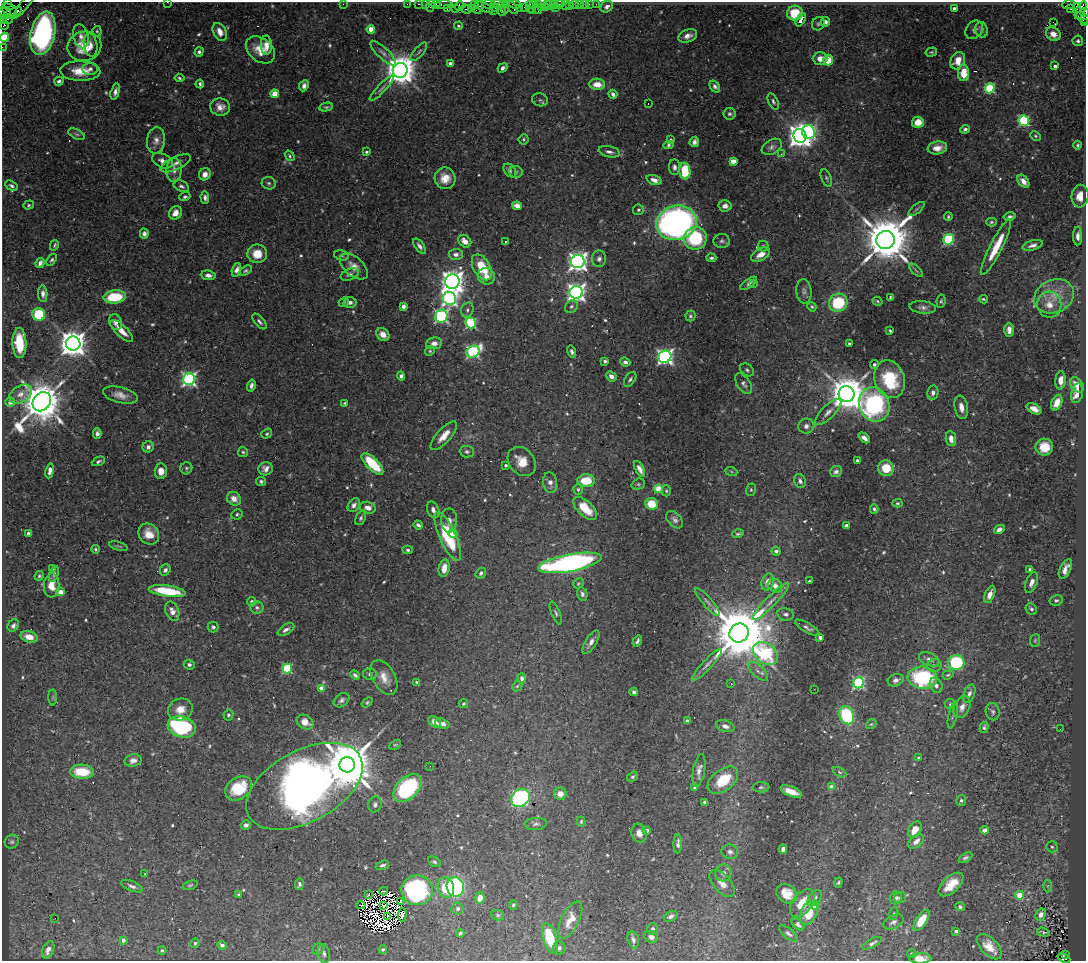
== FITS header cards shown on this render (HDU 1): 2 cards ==
NAXIS1  =                 1084
NAXIS2  =                  959

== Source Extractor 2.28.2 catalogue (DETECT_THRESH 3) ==
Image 1084 x 959 px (HDU 1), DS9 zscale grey, 1 PNG px = 1 image px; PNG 1088 x 963 px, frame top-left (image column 1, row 959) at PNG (2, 2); each listed source drawn as its Kron ellipse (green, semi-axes under 4 px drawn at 4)
Background 0.415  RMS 0.014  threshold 0.0429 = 3 sigma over >= 5 px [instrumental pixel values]
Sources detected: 632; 11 with non-positive FLUX_AUTO (blend fragments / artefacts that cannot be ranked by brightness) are neither listed nor drawn; of the other 621, the 500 brightest by FLUX_AUTO listed and drawn (121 fainter detections omitted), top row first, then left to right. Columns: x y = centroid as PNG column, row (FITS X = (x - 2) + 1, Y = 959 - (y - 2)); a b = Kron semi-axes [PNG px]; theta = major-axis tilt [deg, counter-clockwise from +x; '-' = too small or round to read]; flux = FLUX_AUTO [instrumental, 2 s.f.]
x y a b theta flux
167 2 2 2 - 4.1
7 3 3 3 - 49
343 4 2 2 - 43
407 4 2 2 - 8.9
419 4 3 2 - 18
425 4 2 2 - 13
444 4 8 3 1 66
489 4 7 4 7 36
497 4 7 2 2 98
507 4 4 2 - 21
515 4 6 3 -13 60
533 4 3 2 - 27
538 4 3 2 - 23
547 4 3 3 - 25
550 4 6 3 72 40
554 4 3 2 - 20
559 4 5 3 - 40
574 4 4 3 - 42
579 4 2 2 - 6.4
584 4 2 2 - 11
589 4 2 2 - 4.7
596 4 2 2 - 4.6
24 5 16 3 52 40
436 5 4 3 - 36
474 5 4 2 - 22
566 5 5 3 - 10
1068 5 6 3 4 100
430 6 6 2 72 45
459 6 5 4 - 14
569 6 2 2 - 7.3
479 7 7 4 74 130
484 7 10 3 -26 140
524 7 2 2 - 19
530 7 6 3 -82 37
541 7 2 2 - 12
545 7 3 2 - 32
607 7 6 5 - 4.1
471 8 3 3 - 19
495 8 3 2 - 41
505 8 6 2 -87 56
512 8 7 3 -54 56
520 8 2 2 - 11
555 8 2 2 - 150
954 8 4 3 - 5
1077 8 5 3 - 120
9 9 8 5 -23 360
447 9 4 3 - 21
455 9 3 2 - 45
466 9 5 3 - 14
501 9 7 3 -87 130
1071 9 3 2 - 13
1081 10 9 4 63 390
493 11 2 2 - 18
532 11 3 2 - 40
538 11 3 2 - 52
5 12 6 3 -21 12
12 13 11 4 24 390
795 13 8 7 - 31
1084 13 4 3 - 50
1084 18 8 4 -31 84
7 19 6 4 -22 300
801 20 7 4 62 6.3
3 21 4 3 - 32
826 22 5 4 - 2.9
1053 22 4 3 - 100
1085 23 3 2 - 18
818 24 7 6 - 2
4 25 4 2 - 33
458 26 4 3 - 1.8
371 29 4 4 - 15
974 30 10 8 50 3.3
982 30 8 6 -77 3.2
97 31 5 4 - 1.4
220 32 9 6 -65 9.5
43 33 22 12 77 270
1053 34 7 6 - 7.8
81 36 12 7 -76 6.1
688 36 10 6 21 6
4 37 5 4 - 50
1078 41 5 5 - 2.3
91 45 12 6 -79 6.3
266 45 10 5 -89 7.8
84 46 17 14 12 24
2 47 2 2 - 5.3
260 50 16 11 -39 16
199 52 5 4 - 2.7
419 52 11 4 49 2.5
931 52 6 3 15 1.4
383 53 16 5 -44 4.9
820 58 7 6 - 8
828 60 5 5 - 21
958 61 9 7 62 12
450 64 4 4 - 4.2
1055 66 4 3 - 2
503 68 5 4 - 3.7
90 69 7 6 - 4.1
400 70 7 7 - 2100
80 71 20 10 -2 19
963 73 8 5 89 18
179 78 5 4 - 1.5
59 81 5 4 - 2.7
200 84 4 3 - 2.1
597 84 8 5 -3 13
304 86 6 4 65 3.6
715 86 6 4 -53 2.7
382 88 17 4 46 3.5
990 88 5 5 - 69
115 92 8 4 75 3.9
275 94 4 4 - 24
613 94 4 3 - 3.6
540 100 8 6 -18 2
773 101 9 5 -65 2.6
648 103 2 2 - 1.4
220 107 10 8 -12 8.2
326 107 7 4 13 1.6
730 114 6 5 - 2.4
1024 121 5 5 - 96
918 122 6 5 - 14
965 129 5 4 - 2.5
808 132 7 6 - 170
76 134 9 4 -26 2.3
800 136 7 6 - 1200
1035 136 5 4 - 1.3
523 139 5 5 - 1.5
156 140 13 9 83 6.8
671 140 4 3 - 1.6
694 142 5 4 - 3.7
668 145 5 4 - 1.6
1078 145 4 3 - 1.7
772 147 11 7 31 4
937 148 10 6 9 8.6
366 152 3 3 - 1.5
609 152 11 5 -12 4
781 154 3 2 - 2.3
290 156 6 4 -54 1.6
162 161 11 7 -25 5.9
733 161 4 4 - 17
176 163 16 6 25 6
674 167 8 5 -89 3.7
174 170 12 7 88 7.1
510 171 8 5 -49 2.4
685 171 8 5 -84 40
516 172 6 6 - 2.1
205 174 6 5 - 6
445 178 11 10 - 14
826 178 9 5 -67 2
654 180 8 4 -17 5.9
1023 181 7 5 -51 8.1
269 183 7 6 - 2.2
11 186 7 4 -32 2.6
181 186 8 5 -24 2.5
1080 196 11 8 83 14
185 197 5 4 - 1.7
205 198 6 4 -87 2.9
29 205 5 4 - 1.4
517 206 5 4 - 14
725 206 6 6 - 5.7
916 209 10 3 39 1.5
638 210 5 5 - 2.2
176 213 7 6 - 8.9
948 217 4 3 - 1.5
1010 217 6 4 12 2.2
991 222 5 4 - 1.6
676 223 20 17 14 560
144 234 5 4 - 3.3
1078 236 9 4 -90 4.7
695 238 11 11 - 59
948 239 5 5 - 91
885 240 9 9 - 6100
465 241 7 5 -42 8.2
505 241 3 2 - 1.8
722 241 8 7 - 2.6
54 245 5 3 - 1.5
1033 245 10 5 16 4.6
420 246 9 4 -54 3.8
763 246 5 5 - 1.6
996 247 31 6 63 28
257 254 10 9 - 17
456 254 7 5 2 3.8
341 255 7 5 -16 1.9
761 255 10 6 30 8.3
711 258 5 4 - 2.2
599 259 8 7 - 3.8
52 260 7 4 57 1.8
578 262 7 6 - 590
40 263 5 4 - 3.8
354 266 16 9 -41 10
482 267 14 8 -60 34
236 270 7 4 73 4.4
916 270 8 3 -45 1.6
245 271 7 4 31 1.7
350 274 9 5 23 2.9
208 275 7 4 -6 4.2
486 276 9 8 - 7.4
452 282 7 7 - 950
749 283 10 4 35 3.3
754 284 3 2 - 1.4
804 291 12 7 -85 3.9
576 292 6 6 - 530
43 294 8 4 -86 4.1
1054 296 20 16 24 21
115 297 11 6 6 42
449 298 7 6 - 280
890 298 4 3 - 1.4
983 299 4 3 - 1.5
877 301 5 4 - 1.4
941 301 7 4 82 1.6
344 302 5 4 - 1.8
350 302 6 5 - 3.9
838 303 9 9 - 56
1049 305 13 12 - 11
403 306 4 4 - 4
571 306 7 5 44 2.1
812 307 5 4 - 1.4
923 307 13 6 -6 4.4
467 310 7 6 - 3
39 314 6 6 - 51
441 316 6 6 - 190
690 316 5 5 - 1.7
116 322 8 6 -67 5.4
259 322 9 4 -48 2.7
471 323 5 5 - 93
1009 330 7 4 90 5.3
122 331 15 5 -44 11
890 331 3 3 - 1.3
383 334 7 5 -41 8
19 343 15 7 -89 35
434 343 8 6 8 5.8
73 344 7 7 - 1500
849 344 3 3 - 1.8
430 351 5 4 - 1.4
572 351 6 4 -73 2.6
473 352 7 5 31 170
665 357 7 6 - 360
605 361 3 3 - 2.2
625 362 5 4 - 3.3
874 364 4 4 - 2.4
747 370 7 5 -39 2.1
401 376 4 4 - 3
611 376 6 4 -41 5.4
189 379 6 6 - 260
630 379 8 5 56 2.6
890 379 19 15 -71 60
1061 380 9 5 86 8.7
744 384 11 6 -54 3.5
1077 385 8 5 -52 6.7
251 386 6 3 75 3.1
933 393 7 5 78 3.7
1077 393 10 6 78 8.3
21 394 12 8 30 7.2
847 394 8 7 - 3100
120 395 18 8 -14 8.6
10 402 5 4 - 3.7
42 402 10 8 51 4200
345 403 3 3 - 1.3
1057 403 8 5 66 10
874 405 17 15 -67 190
961 407 12 6 -79 7.9
1034 409 8 4 -29 8
828 412 17 6 44 6.4
806 426 8 7 - 4.7
97 433 5 4 - 3.1
267 434 6 4 37 1.5
444 436 18 7 48 13
864 438 6 4 -41 5.2
951 439 7 5 -82 8
148 447 6 5 - 3.2
1044 447 9 8 - 16
243 452 5 5 - 1.6
467 452 7 6 - 2.3
857 460 3 3 - 1.5
98 461 7 4 23 2
522 461 16 12 -50 17
372 464 14 6 -45 44
506 465 3 3 - 1.9
186 468 6 6 - 1.9
886 468 8 7 - 23
266 469 7 6 - 5
640 469 9 4 -63 4.9
50 471 7 4 81 5.9
161 471 8 6 87 8.9
731 471 6 4 -20 1.3
836 471 6 5 - 3.3
261 481 5 4 - 2
586 481 9 6 0 31
800 481 7 5 -65 3.4
550 483 10 7 -81 4.9
638 484 7 5 19 1.8
658 489 4 4 - 39
578 490 5 4 - 2.1
751 490 6 5 - 1.5
666 491 6 4 -88 1.4
234 499 7 6 - 7.8
897 503 5 4 - 1.4
652 504 6 6 - 24
354 505 7 5 54 4.3
368 508 8 6 -15 7.8
585 508 15 7 -44 24
874 509 4 3 - 1.7
433 510 8 6 -71 4.9
237 514 6 5 - 1.7
361 518 8 5 65 2.1
449 520 12 8 89 6.3
675 520 10 6 -45 3.7
418 525 5 3 - 2.9
846 525 4 3 - 2.2
999 529 6 4 30 4.1
28 533 4 3 - 1.9
149 534 11 9 -49 12
453 534 4 4 - 19
738 534 6 3 17 1.6
448 536 26 8 -66 68
118 546 10 3 -15 1.4
95 549 4 4 - 1.4
408 550 5 4 - 1.9
776 551 4 4 - 3.3
570 563 32 8 11 370
53 568 3 3 - 1.5
444 568 9 5 79 8.6
1030 569 3 3 - 1.6
1065 569 10 5 63 7
165 570 6 5 - 3.2
481 573 6 5 - 3
54 574 8 4 72 2.6
39 576 5 4 - 1.5
809 581 3 3 - 1.6
768 582 8 6 75 11
1032 582 11 5 69 5.5
578 583 6 4 42 1.4
52 585 12 7 85 14
775 586 7 6 - 7.9
167 591 18 5 -8 45
60 592 4 4 - 16
582 594 7 5 -75 2.8
990 594 9 4 68 7.6
1056 600 6 5 - 2.5
771 601 25 5 46 8.1
252 602 5 4 - 3
707 602 18 5 -49 4.3
257 607 6 6 - 2.6
1031 609 6 5 - 2.4
172 611 10 6 -66 7
556 613 12 4 -68 2.3
786 614 8 6 -11 3.1
13 626 6 5 - 3.1
213 627 5 5 - 2.6
807 628 14 4 -30 3.3
286 630 9 5 31 3.6
739 633 10 9 - 9000
29 637 9 5 -12 10
820 637 3 3 - 7.4
1035 640 6 5 - 1.7
637 641 6 3 58 2.2
591 642 13 5 58 5.3
765 653 14 10 -37 170
929 659 11 6 -23 5.1
956 662 8 7 - 89
189 665 5 5 - 2.7
707 665 21 4 47 5.8
934 665 7 6 - 3.5
287 668 5 5 - 70
758 671 12 6 -42 5.6
370 674 7 6 - 3.5
355 675 5 3 - 2.7
948 675 6 4 20 1.5
384 677 19 11 -61 12
522 678 5 4 - 3.9
922 678 15 11 -4 99
896 680 8 6 20 3.9
417 682 4 4 - 1.9
858 683 5 5 - 140
731 684 3 2 - 1.7
936 685 8 6 -63 3.7
517 686 6 4 44 1.3
321 688 4 3 - 12
814 689 2 2 - 4.4
634 692 4 3 - 2.9
969 694 10 5 70 3.9
53 697 8 4 89 1.7
342 700 9 6 37 3
367 702 6 4 38 1.4
463 704 5 4 - 1.4
950 704 5 5 - 1.4
962 707 12 7 66 6.3
180 709 12 10 23 13
993 712 8 7 - 3
228 715 5 5 - 1.9
847 715 9 7 -65 79
953 715 14 3 77 2.1
687 721 4 3 - 1.7
305 722 9 6 -30 8.9
435 722 7 5 -38 7.9
442 724 7 5 -19 5.6
871 724 5 4 - 1.3
725 726 9 5 -17 4.8
182 727 14 10 -17 130
984 727 6 4 76 2.1
1060 729 2 2 - 2.5
395 745 6 4 28 1.3
919 758 4 3 - 1.7
133 760 8 6 14 5
347 765 7 7 - 6800
430 766 2 2 - 3.1
699 770 17 6 80 5.6
82 772 12 7 -2 34
839 772 7 4 -28 1.8
633 777 6 4 36 1.9
723 780 17 10 38 34
304 786 63 35 28 860
761 787 8 5 1 2
832 787 4 3 - 8.9
239 788 14 10 35 38
407 788 16 10 44 110
694 788 4 3 - 1.7
791 792 11 5 -22 11
560 794 6 6 - 9.1
520 798 10 8 41 200
961 800 5 5 - 2.2
704 802 4 3 - 1.7
375 804 8 6 72 2.8
581 821 5 4 - 1.6
536 824 11 6 5 3.3
246 825 5 4 - 3.7
915 829 9 6 58 14
646 830 4 4 - 9.5
984 830 4 4 - 16
639 833 9 7 -71 7.3
916 841 9 5 40 7.1
12 842 7 6 - 2.2
678 844 10 4 87 3.6
1052 847 5 5 - 1.9
783 849 4 4 - 3.7
730 852 8 7 - 3.7
965 858 7 4 32 2.2
434 862 7 4 -31 2
382 865 7 3 18 2.2
723 873 8 8 - 4.9
145 874 3 2 - 1.7
722 883 16 8 -48 8.7
838 883 5 3 - 1.4
299 884 6 4 81 2.5
190 885 8 3 17 1.4
951 885 15 8 42 16
132 886 11 5 -22 3.3
1047 886 6 4 -90 1.5
455 887 10 8 -71 120
446 888 10 8 -74 27
417 890 15 15 - 140
384 891 4 2 - 4
787 894 11 9 -35 14
238 895 4 3 - 1.5
368 895 3 2 - 2.2
1019 895 4 4 - 24
480 898 6 4 79 12
815 898 9 5 51 3.1
896 898 6 6 - 3.7
900 898 6 5 - 2.3
400 902 4 2 - 1.7
802 903 16 9 52 18
361 905 5 2 - 1.5
513 905 5 4 - 1.5
815 905 4 4 - 13
384 906 4 2 - 1.9
960 907 5 4 - 2.5
458 909 6 5 - 2.7
809 913 12 8 66 20
894 914 7 4 70 1.4
402 915 7 3 88 1.8
498 915 6 5 - 1.8
1041 915 6 5 - 6.6
388 916 3 2 - 1.7
671 916 7 5 25 3.9
55 918 2 2 - 17
570 920 20 9 63 14
921 920 12 5 58 20
893 922 11 6 28 3.9
798 925 7 4 -42 3
652 929 6 5 - 3.1
956 931 3 3 - 4
1043 932 6 2 -17 1.4
460 933 4 3 - 2
789 933 11 5 -40 2.8
651 937 7 5 -27 4.7
550 938 16 6 -75 36
123 940 4 4 - 4.1
633 940 9 5 -75 3.9
195 943 5 4 - 2.2
872 943 11 4 27 2.8
222 945 5 4 - 3.1
989 947 15 8 -46 13
559 948 6 6 - 2.7
318 949 6 5 - 1.6
383 949 4 3 - 1.5
48 950 9 5 67 6.8
162 950 4 4 - 2
324 953 9 6 -79 3.4
912 953 5 5 - 1.8
1065 955 3 2 - 57
920 958 11 5 0 11
1064 958 7 3 -24 66
At the frame edge (FLAGS 8, measured only in part): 10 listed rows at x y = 167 2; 7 3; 1084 13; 1084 18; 3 21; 1085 23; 4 25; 4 37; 2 47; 920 958
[121 fainter detections neither listed nor drawn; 11 non-positive-flux detections neither listed nor drawn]